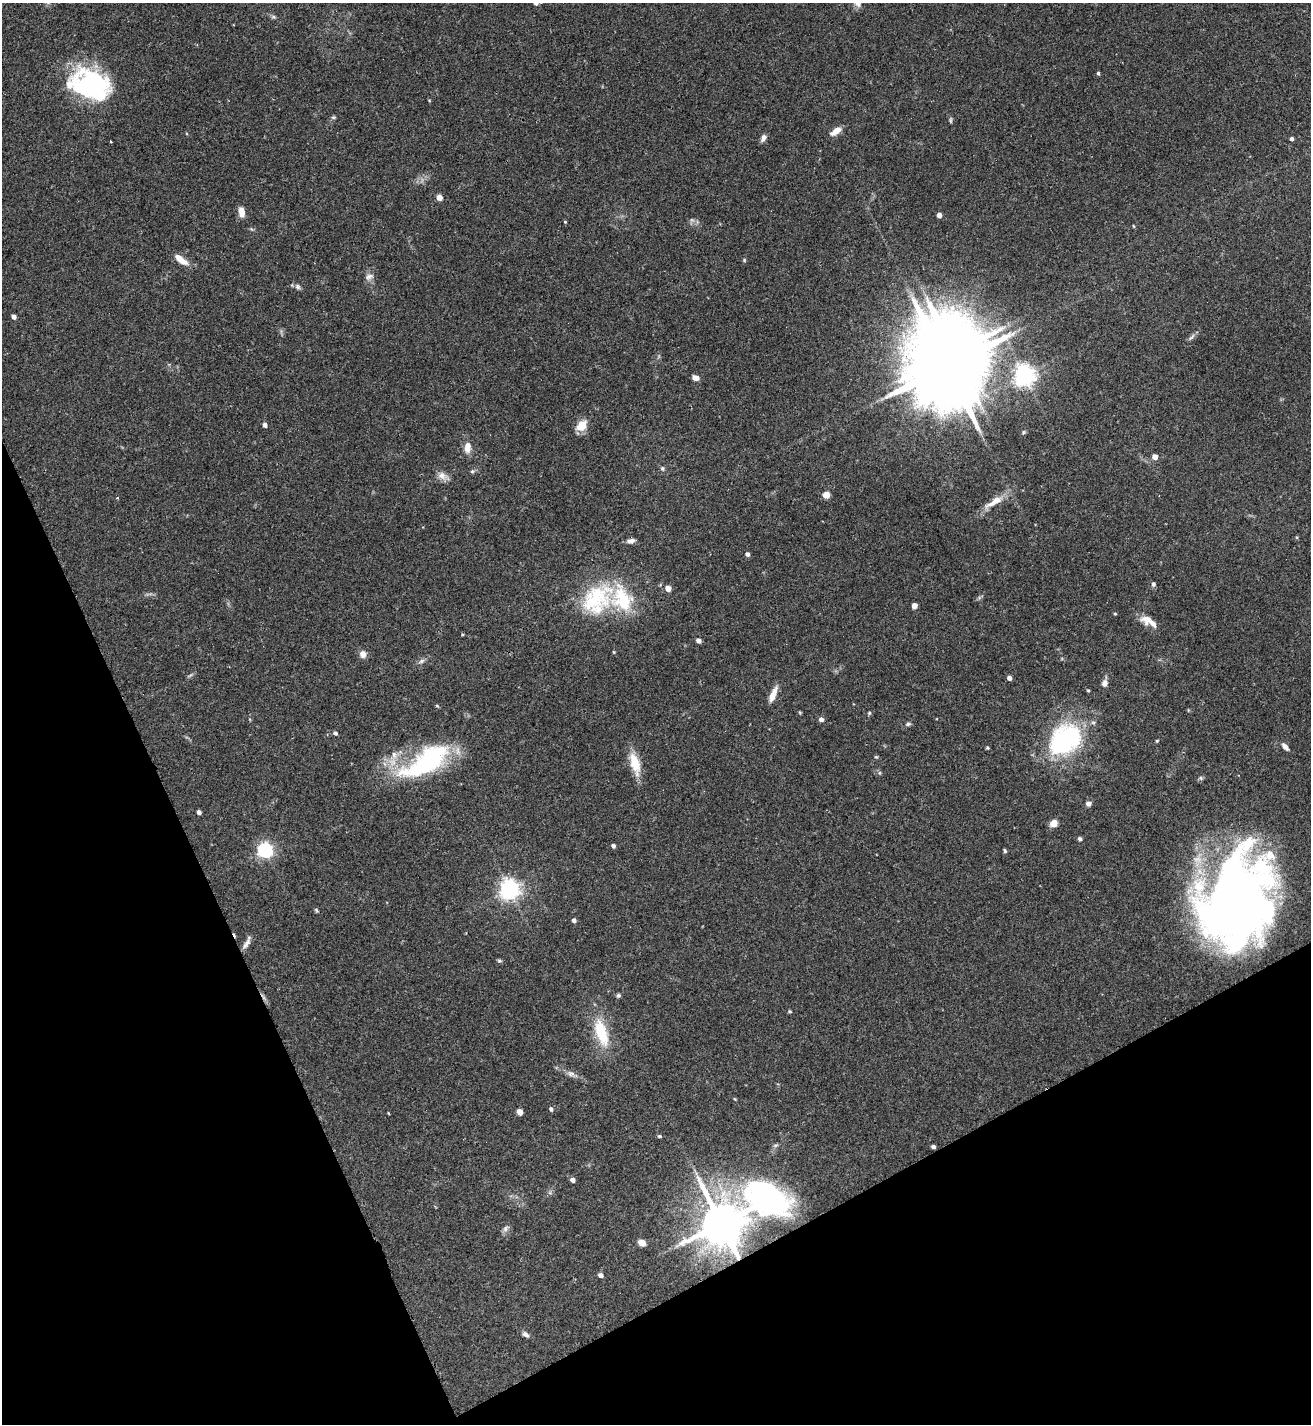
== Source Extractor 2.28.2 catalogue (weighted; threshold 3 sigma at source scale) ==
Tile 14 of 4 x 4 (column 2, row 4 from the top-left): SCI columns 1469-2777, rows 7-1428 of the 5688 x 5698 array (HDU 1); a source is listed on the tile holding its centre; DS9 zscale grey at full resolution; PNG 1313 x 1426 px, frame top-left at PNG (2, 3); no overlay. Shown black and unused: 23% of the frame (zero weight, under 2 of 3 exposures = <1% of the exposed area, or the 3 px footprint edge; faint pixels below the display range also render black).
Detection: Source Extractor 2.28.2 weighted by HDU 2 'WHT'; one run over the whole footprint, this tile lists its part. Background 0.0713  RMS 0.0061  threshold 0.0274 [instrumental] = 3 sigma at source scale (4.5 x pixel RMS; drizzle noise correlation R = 1.50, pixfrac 1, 0.05/0.05 arcsec/px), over >= 5 px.
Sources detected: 105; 6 inside a brighter object's white glare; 1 cosmic-ray / hot-pixel residue — not listed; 8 inside a brighter listed object's ellipse — not listed separately; the other 90 listed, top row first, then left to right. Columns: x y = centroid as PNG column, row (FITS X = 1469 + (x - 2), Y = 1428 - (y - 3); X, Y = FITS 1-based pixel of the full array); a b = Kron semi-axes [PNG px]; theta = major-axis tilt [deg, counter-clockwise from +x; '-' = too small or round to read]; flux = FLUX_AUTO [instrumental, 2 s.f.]
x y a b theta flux
536 3 5 5 - 2.9
273 17 7 4 -1 1
1098 73 4 4 - 1
98 95 80 30 -53 46
333 117 6 4 -1 0.86
951 120 9 3 86 0.87
836 131 13 6 33 5.5
763 138 9 6 69 2.5
1292 139 3 3 - 1.6
439 197 5 4 - 6.2
241 212 12 7 -83 4.8
939 215 4 4 - 3.9
565 222 3 3 - 0.56
181 259 19 7 -37 6.8
744 260 5 4 - 0.69
369 276 12 7 15 2.5
298 287 8 6 -47 1.6
14 316 4 4 - 3
1192 337 12 4 49 1.6
947 367 27 16 -65 10000
1024 375 7 7 - 400
696 378 7 5 -13 3.7
265 425 5 4 - 2
582 425 11 8 54 9.6
1024 432 6 5 - 0.94
468 445 8 8 - 3.7
1155 457 5 5 - 4.5
662 468 6 5 - 1.2
472 471 6 5 - 1
442 476 13 10 -25 4
826 495 5 4 - 12
117 498 3 3 - 0.78
994 502 30 8 31 8.8
631 541 9 5 11 2.6
747 554 5 4 - 1.8
1153 584 6 5 - 1.4
668 588 5 4 - 5.8
598 595 47 38 -17 46
914 606 4 4 - 3.6
1115 614 4 3 - 0.58
1147 619 17 12 -8 5.9
462 635 4 3 - 0.56
698 640 5 4 - 3.2
614 652 5 3 - 0.54
363 654 9 8 - 3.3
422 661 9 5 28 1.7
1009 678 4 4 - 2.7
1105 683 7 6 - 2.9
1088 691 3 3 - 0.68
773 695 18 6 67 6.1
869 713 5 5 - 0.77
821 719 5 5 - 2.4
908 724 7 5 19 1.3
335 733 5 4 - 1.5
1065 739 45 33 41 72
1157 741 4 3 - 0.71
1285 747 9 5 -48 3
987 748 5 3 - 0.7
876 757 5 4 - 0.64
426 762 69 27 32 78
635 763 28 11 -74 13
1201 778 6 5 - 1.1
1088 804 7 6 - 1.9
199 812 4 4 - 2.4
1054 823 7 6 - 5.7
1080 839 5 4 - 1.5
613 846 4 4 - 1.7
265 850 6 6 - 180
1005 851 5 4 - 0.85
509 889 7 7 - 360
1235 899 82 61 73 530
316 910 6 4 -38 0.8
574 920 4 4 - 1.8
246 944 17 6 56 3.1
499 961 6 5 - 0.94
618 995 6 5 - 1.1
790 1011 4 4 - 0.79
601 1033 38 15 -71 23
571 1074 11 7 -23 2.6
551 1109 5 4 - 1.4
520 1112 5 4 - 6.3
659 1136 5 4 - 0.94
933 1147 4 3 - 1.6
573 1180 5 4 - 2.6
767 1200 107 56 3 210
721 1223 11 10 - 2800
505 1228 10 6 47 2
642 1243 5 4 - 11
600 1275 5 5 - 2.4
525 1334 10 6 -33 2.1
Overlapping masked pixels (flux is a lower limit): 2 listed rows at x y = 1235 899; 767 1200
Isophote crosses this tile's border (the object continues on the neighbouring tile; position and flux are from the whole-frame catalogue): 1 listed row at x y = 536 3